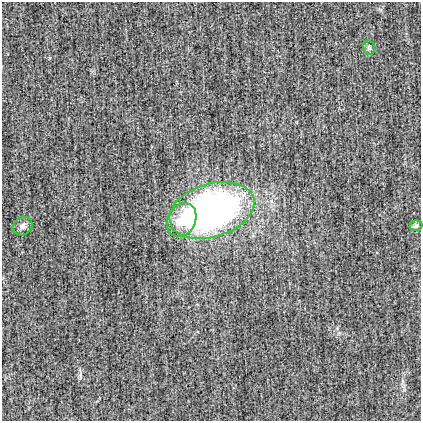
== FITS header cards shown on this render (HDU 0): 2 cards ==
NAXIS1  =                  419
NAXIS2  =                  419

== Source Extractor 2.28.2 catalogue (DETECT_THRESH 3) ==
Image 419 x 419 px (HDU 0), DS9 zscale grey, 1 PNG px = 1 image px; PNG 423 x 423 px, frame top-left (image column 1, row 419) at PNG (2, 2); each listed source drawn as its Kron ellipse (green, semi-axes under 4 px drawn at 4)
Background -0.0014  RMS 0.023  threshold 0.0701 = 3 sigma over >= 5 px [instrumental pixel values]
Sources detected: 5; all 5 listed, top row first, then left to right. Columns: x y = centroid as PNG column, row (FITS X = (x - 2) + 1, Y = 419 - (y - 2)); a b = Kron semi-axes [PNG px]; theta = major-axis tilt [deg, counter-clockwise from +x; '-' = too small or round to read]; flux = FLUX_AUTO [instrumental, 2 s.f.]
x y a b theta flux
369 48 7 5 -78 3.3
212 210 43 26 17 710
182 220 18 13 61 36
22 226 10 9 - 7.7
416 226 6 5 - 4.1